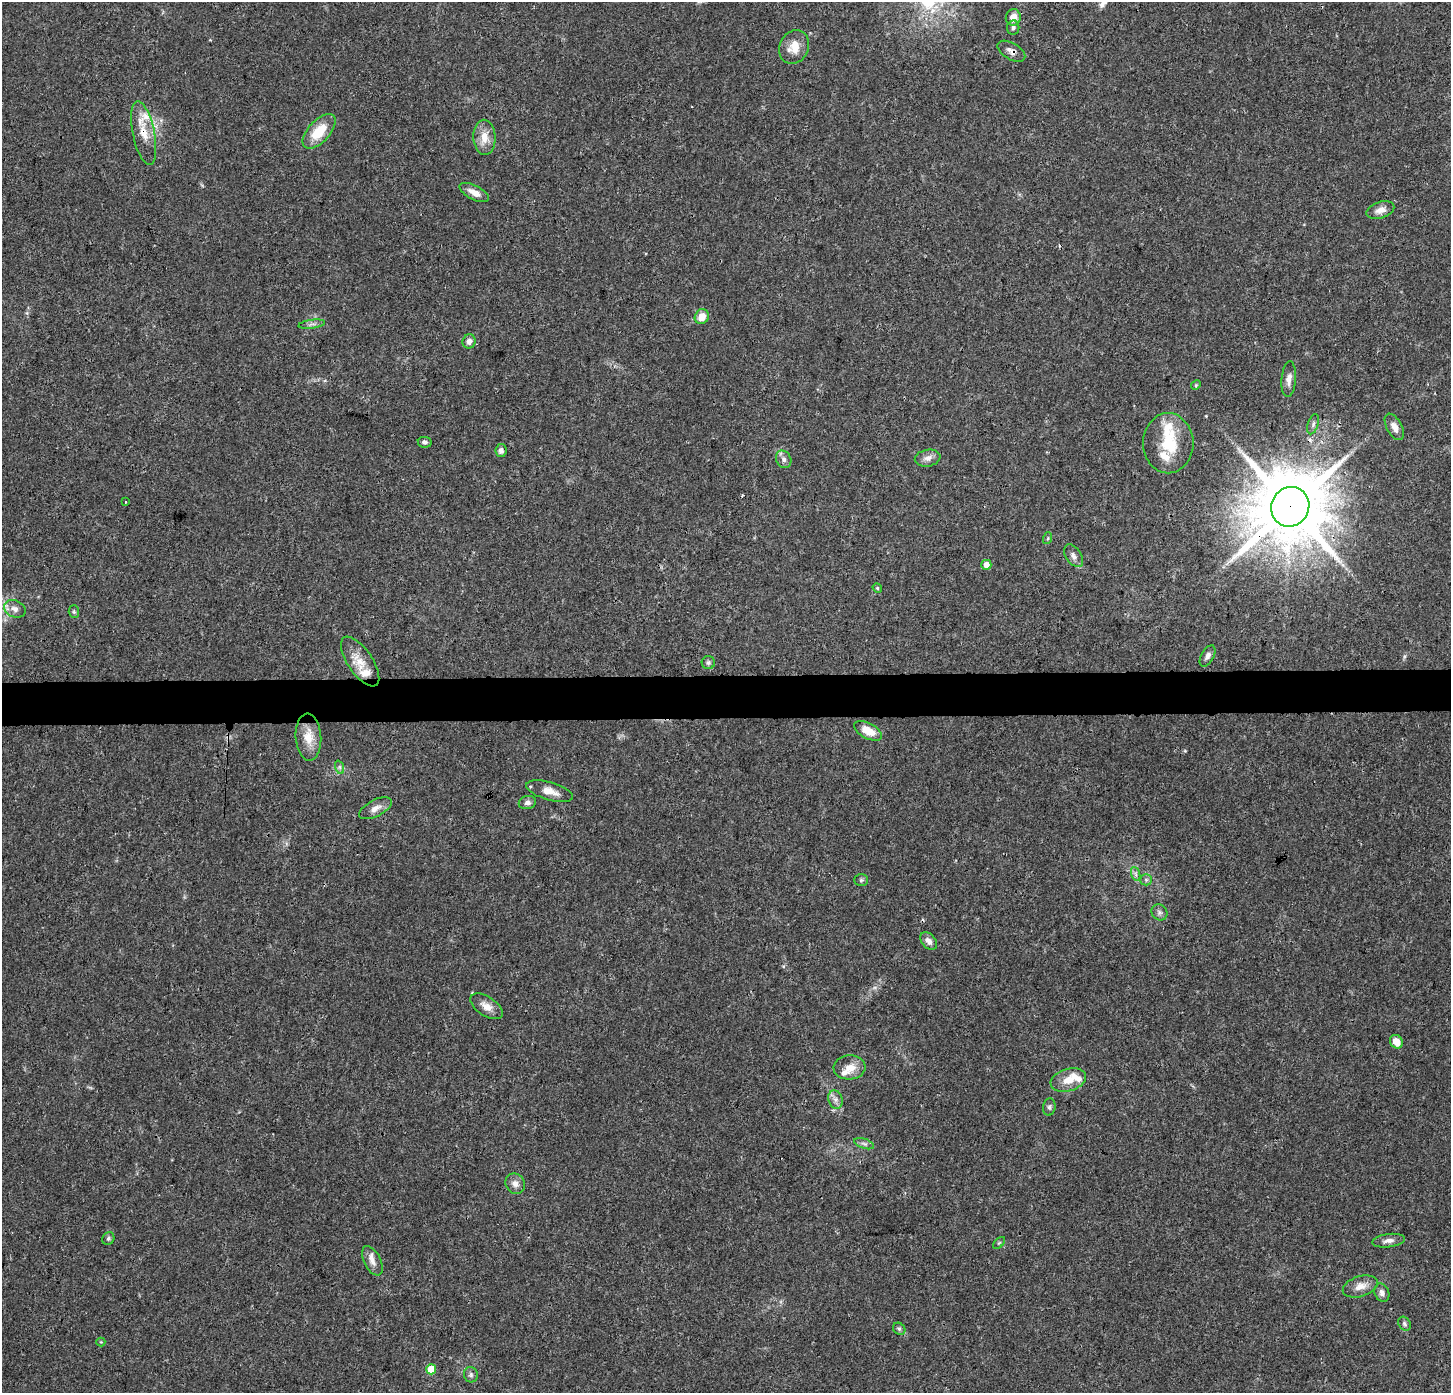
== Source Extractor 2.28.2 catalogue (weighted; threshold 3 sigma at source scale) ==
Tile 5 of 3 x 3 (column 2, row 2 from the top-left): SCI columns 1457-2905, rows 1605-2995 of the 4354 x 4601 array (HDU 1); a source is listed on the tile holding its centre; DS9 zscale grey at full resolution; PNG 1453 x 1395 px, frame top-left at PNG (2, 2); each listed source drawn as its Kron ellipse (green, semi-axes under 4 px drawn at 4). Shown black and unused: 3% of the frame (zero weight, under 3 of 4 exposures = <1% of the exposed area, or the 3 px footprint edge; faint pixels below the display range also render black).
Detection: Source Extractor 2.28.2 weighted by HDU 2 'WHT'; one run over the whole footprint, this tile lists its part. Background 0.0374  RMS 0.0038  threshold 0.0172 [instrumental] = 3 sigma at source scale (4.5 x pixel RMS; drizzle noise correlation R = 1.50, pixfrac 1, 0.0396/0.0396 arcsec/px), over >= 5 px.
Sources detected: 73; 4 cosmic-ray / hot-pixel residue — neither listed nor drawn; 7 inside a brighter listed object's ellipse — not listed separately; the other 62 listed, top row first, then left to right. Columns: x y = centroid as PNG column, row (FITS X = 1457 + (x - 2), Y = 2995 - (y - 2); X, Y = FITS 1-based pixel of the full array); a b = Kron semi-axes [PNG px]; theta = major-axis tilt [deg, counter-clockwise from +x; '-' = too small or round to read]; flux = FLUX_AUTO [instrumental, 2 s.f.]
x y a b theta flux
1013 17 8 7 - 3.5
1013 27 7 6 - 0.92
794 47 17 14 63 5.9
1011 51 15 8 -31 2.1
319 131 21 11 47 10
144 133 32 11 -78 7.6
484 137 17 11 -87 5
474 192 16 7 -27 3.5
1380 210 14 8 17 2.8
702 317 8 6 57 4.7
312 324 13 3 7 1
469 341 7 6 - 1.9
1289 379 18 7 86 2.6
1196 385 5 4 - 0.43
1313 424 10 5 72 1.1
1394 427 14 7 -61 2.8
425 442 7 5 -11 1
1168 443 30 25 90 16
501 451 6 5 - 1.4
928 458 13 8 11 2.3
784 459 9 7 -63 1.5
125 502 3 2 - 0.55
1290 507 20 18 60 4200
1048 538 6 3 72 0.5
1074 556 12 7 -56 1.9
986 565 5 5 - 3.3
877 588 5 4 - 0.5
15 609 11 8 -23 2.2
74 612 6 5 - 0.6
1208 656 11 6 61 1.5
360 662 29 12 -56 6.6
708 662 6 6 - 0.93
868 731 15 7 -28 6
308 737 23 13 -86 6.7
339 767 7 4 -71 0.78
550 791 24 9 -16 4.5
527 803 8 6 13 1.5
375 808 18 8 27 2.9
1136 874 7 4 -71 0.94
861 880 7 6 - 0.8
1146 880 6 6 - 0.79
1159 912 8 7 - 1.2
929 941 10 6 -52 2.1
486 1006 18 9 -33 3.4
1396 1042 7 6 - 4.3
850 1067 16 12 3 4.7
1068 1080 18 11 16 5.6
835 1099 9 7 -72 1.7
1049 1107 8 6 82 0.93
864 1144 10 5 -18 1.2
515 1184 10 9 - 2.4
108 1239 6 5 - 0.83
1389 1241 16 6 8 2.1
999 1243 7 4 44 0.62
372 1261 16 8 -62 2.6
1360 1286 18 10 17 4
1382 1293 9 7 -66 1.7
1404 1324 7 6 - 0.86
899 1329 7 5 -43 0.79
101 1342 4 4 - 0.39
431 1369 5 5 - 12
471 1375 8 7 - 0.95
Overlapping masked pixels (flux is a lower limit): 4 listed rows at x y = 1011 51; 144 133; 1168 443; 1290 507